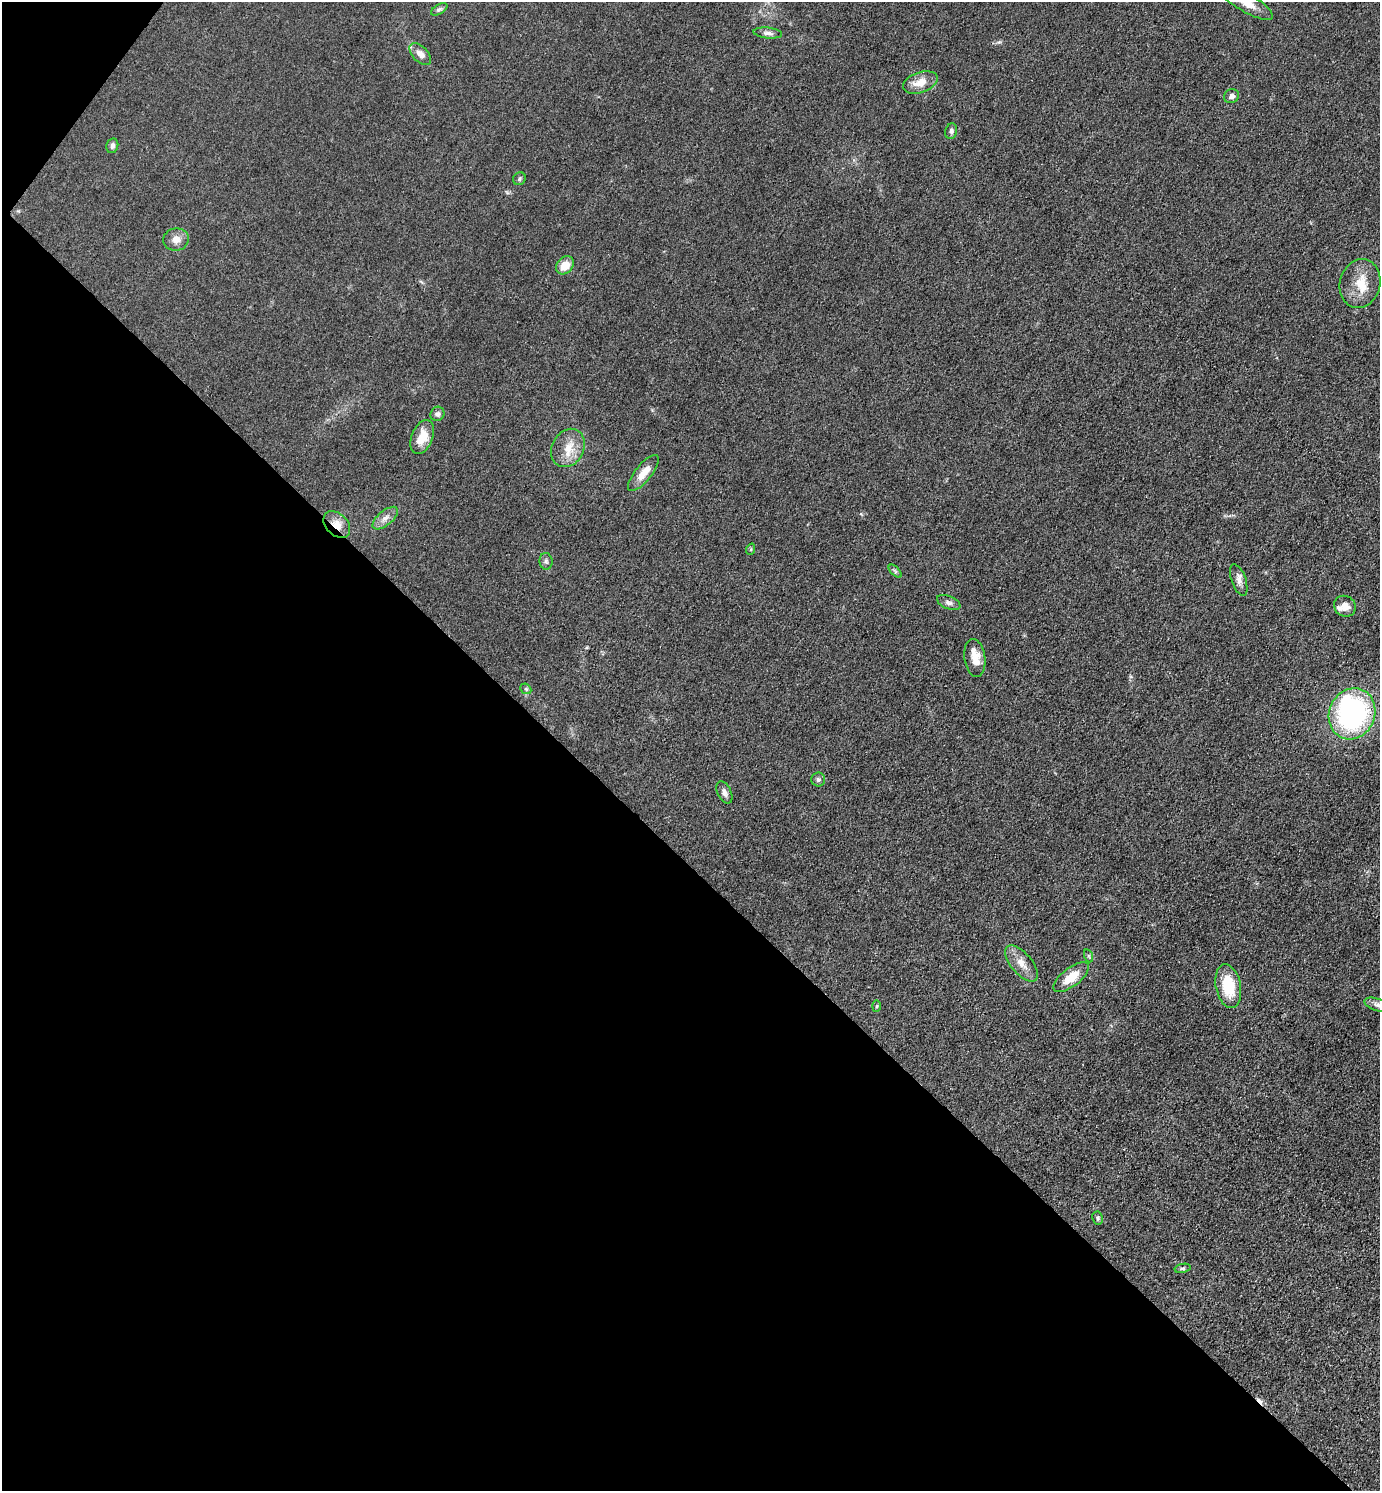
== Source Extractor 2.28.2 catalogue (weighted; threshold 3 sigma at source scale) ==
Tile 9 of 4 x 4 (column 1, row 3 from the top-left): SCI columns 299-1676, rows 1492-2980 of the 5964 x 5961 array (HDU 1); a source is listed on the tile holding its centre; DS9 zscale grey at full resolution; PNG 1382 x 1493 px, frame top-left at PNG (2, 2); each listed source drawn as its Kron ellipse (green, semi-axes under 4 px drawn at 4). Shown black and unused: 43% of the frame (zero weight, under 3 of 4 exposures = <1% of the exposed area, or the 3 px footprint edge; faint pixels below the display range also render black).
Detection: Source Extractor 2.28.2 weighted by HDU 2 'WHT'; one run over the whole footprint, this tile lists its part. Background 0.0497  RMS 0.0063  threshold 0.0284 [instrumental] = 3 sigma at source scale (4.5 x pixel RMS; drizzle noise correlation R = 1.50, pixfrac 1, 0.05/0.05 arcsec/px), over >= 5 px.
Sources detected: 41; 1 cosmic-ray / hot-pixel residue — neither listed nor drawn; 3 inside a brighter listed object's ellipse — not listed separately; the other 37 listed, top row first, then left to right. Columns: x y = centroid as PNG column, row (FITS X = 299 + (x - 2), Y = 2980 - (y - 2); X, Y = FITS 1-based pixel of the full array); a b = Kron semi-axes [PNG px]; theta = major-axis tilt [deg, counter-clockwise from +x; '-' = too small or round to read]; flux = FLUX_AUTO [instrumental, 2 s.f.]
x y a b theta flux
1247 3 30 9 -30 9
439 9 9 4 31 1.3
768 33 14 5 -5 2.7
420 54 13 7 -46 4.7
920 82 18 10 19 8.3
1231 96 8 6 26 2.4
951 131 8 6 74 1.7
112 146 7 6 - 2
519 179 7 6 - 1.3
176 239 13 11 8 5.4
565 265 10 7 48 9
1360 284 24 20 75 14
437 414 7 7 - 1.7
422 437 18 10 69 10
568 448 20 16 62 12
643 473 22 8 51 8.2
385 518 15 7 39 4
337 525 15 11 -45 7
751 549 6 3 72 0.68
546 561 8 6 -86 1.6
895 571 8 4 -45 1.2
1239 580 17 7 -71 3.6
949 603 12 6 -23 2.2
1345 606 11 10 - 4.8
975 658 19 10 -82 8.4
526 689 6 4 -43 0.96
1352 714 26 22 65 120
818 780 7 7 - 1.6
724 792 12 6 -64 2.7
1089 956 6 4 -71 0.87
1021 963 22 10 -50 7.5
1071 977 21 9 37 13
1228 986 22 12 -79 22
1377 1005 13 6 -18 3
876 1006 6 4 88 0.84
1098 1218 6 5 - 1.2
1183 1268 8 4 11 1.1
Overlapping masked pixels (flux is a lower limit): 1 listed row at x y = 337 525
Isophote crosses this tile's border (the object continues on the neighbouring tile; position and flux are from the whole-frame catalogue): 1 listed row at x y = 1247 3